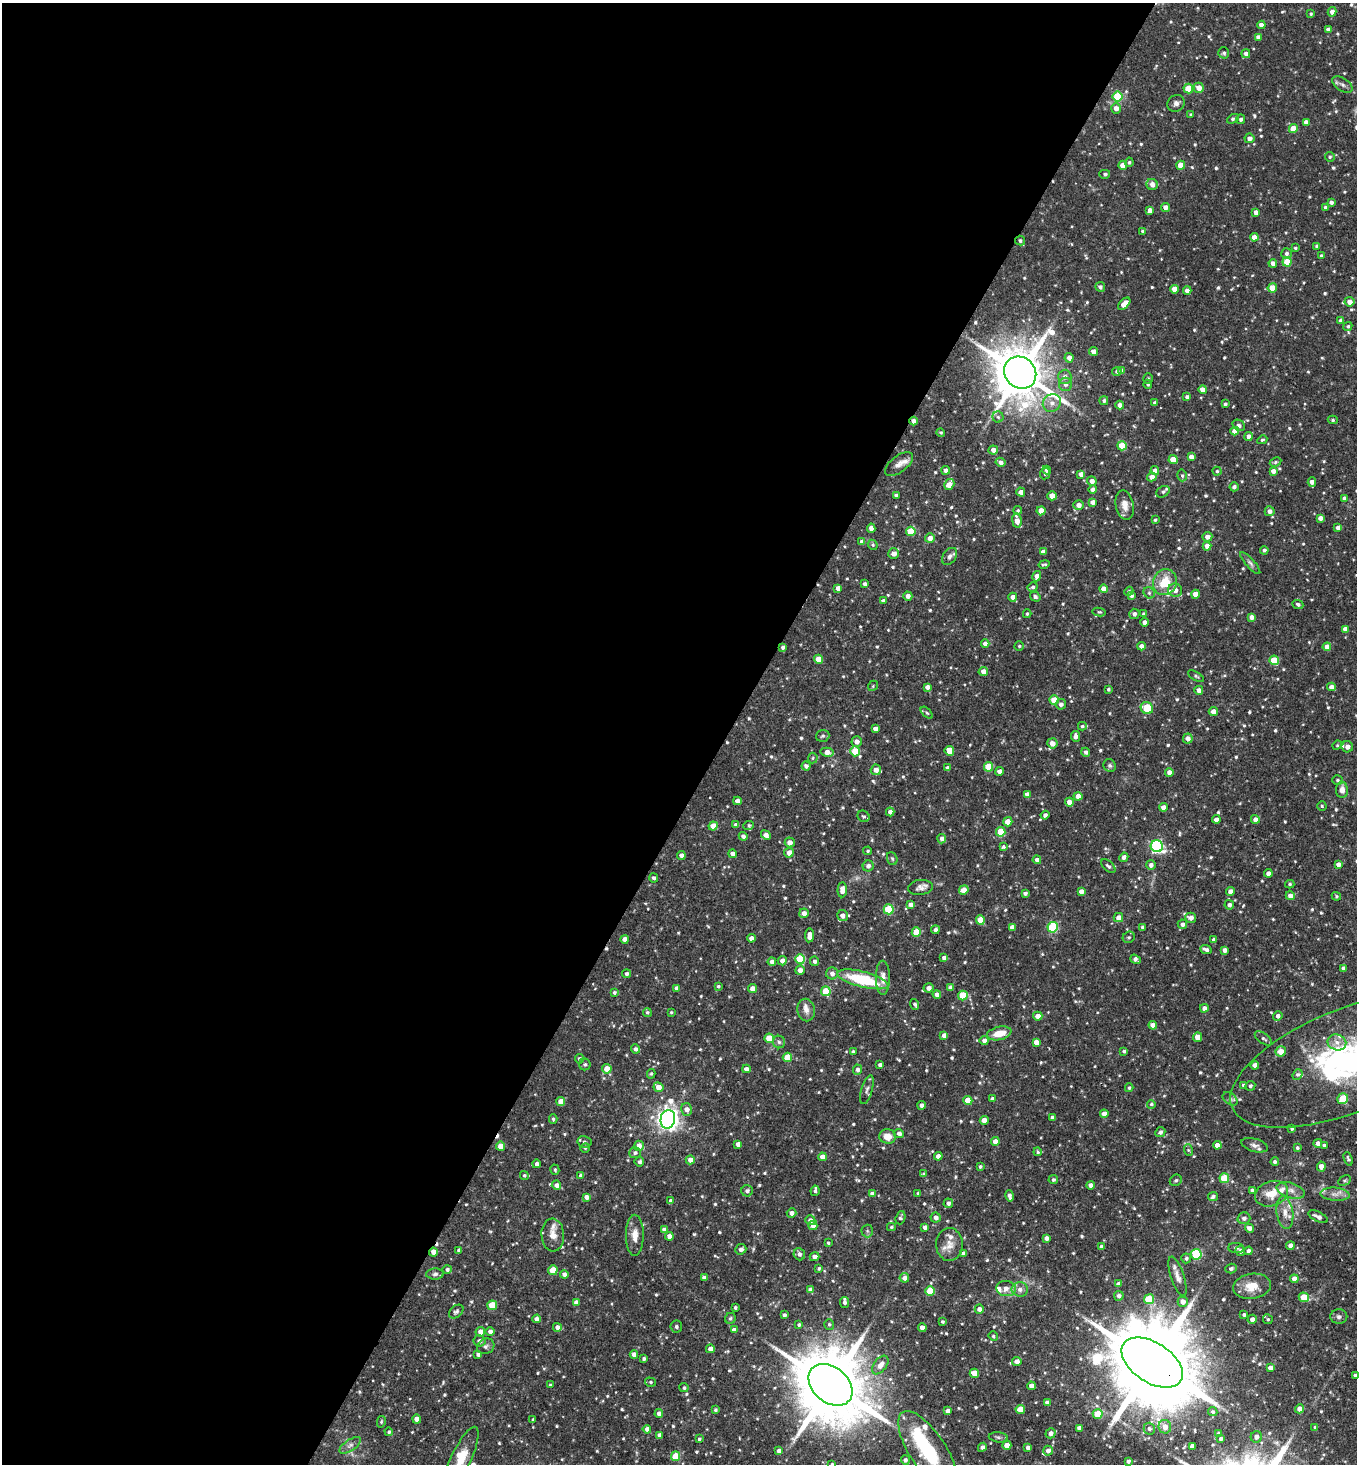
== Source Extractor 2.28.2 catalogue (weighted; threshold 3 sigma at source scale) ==
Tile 5 of 4 x 4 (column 1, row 2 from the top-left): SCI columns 291-1645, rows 2927-4388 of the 5861 x 5853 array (HDU 1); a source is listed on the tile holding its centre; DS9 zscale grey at full resolution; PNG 1359 x 1466 px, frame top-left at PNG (2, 3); each listed source drawn as its Kron ellipse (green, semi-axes under 4 px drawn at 4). Shown black and unused: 54% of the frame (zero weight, under 2 of 3 exposures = <1% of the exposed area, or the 3 px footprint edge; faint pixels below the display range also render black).
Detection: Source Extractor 2.28.2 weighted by HDU 2 'WHT'; one run over the whole footprint, this tile lists its part. Background 0.0914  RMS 0.0057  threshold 0.0256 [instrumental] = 3 sigma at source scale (4.5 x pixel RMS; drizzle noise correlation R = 1.50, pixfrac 1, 0.05/0.05 arcsec/px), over >= 5 px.
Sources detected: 775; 2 inside a brighter object's white glare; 3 cosmic-ray / hot-pixel residue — neither listed nor drawn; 12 inside a brighter listed object's ellipse — not listed separately; of the other 758, all 500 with FLUX_AUTO >= 0.783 (the completeness limit of this list) listed and drawn (258 fainter detections not listed), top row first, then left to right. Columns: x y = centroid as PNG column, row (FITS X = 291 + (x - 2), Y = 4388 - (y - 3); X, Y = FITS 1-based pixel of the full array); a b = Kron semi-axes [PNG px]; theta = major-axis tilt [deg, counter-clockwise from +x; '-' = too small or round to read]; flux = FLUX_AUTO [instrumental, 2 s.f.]
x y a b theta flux
1332 12 4 4 - 3.1
1311 14 3 3 - 0.79
1261 25 4 4 - 3.3
1328 29 4 4 - 2.6
1258 37 4 4 - 2.5
1224 53 5 5 - 1.2
1246 54 4 4 - 2.2
1342 85 11 6 -32 2.3
1199 88 5 5 - 4.9
1188 89 5 5 - 12
1118 96 5 5 - 30
1176 103 9 8 - 2.3
1116 108 5 5 - 3.9
1191 114 3 3 - 0.79
1233 119 6 4 26 1.3
1241 119 5 4 - 1.5
1306 122 4 4 - 3.2
1293 129 4 4 - 9.1
1249 138 5 5 - 3.1
1330 157 5 4 - 1.1
1129 162 5 4 - 1
1123 165 4 4 - 6
1181 165 4 4 - 9
1105 174 5 4 - 1.2
1152 184 6 5 - 3.5
1331 202 4 4 - 1.7
1165 207 4 4 - 3
1325 207 4 4 - 1.3
1150 210 4 4 - 2.9
1256 212 4 4 - 2.8
1143 231 3 3 - 1.2
1254 237 4 4 - 4.6
1020 241 5 5 - 1.2
1317 246 4 4 - 1.7
1295 248 4 4 - 0.91
1286 253 5 5 - 1.5
1321 255 3 3 - 0.8
1287 262 4 4 - 13
1273 263 4 4 - 3.3
1100 287 5 4 - 1.5
1272 288 4 4 - 8.3
1174 289 4 4 - 5
1187 290 4 4 - 2.7
1349 302 5 5 - 3.8
1124 304 7 4 46 5.9
1341 321 4 4 - 3.1
1348 326 5 4 - 1
1094 351 4 4 - 3.3
1069 358 5 4 - 3.2
1117 371 5 4 - 1.3
1122 371 4 4 - 3
1020 373 17 15 -44 3200
1065 377 7 6 - 2.7
1148 379 5 4 - 0.91
1065 384 6 6 - 2.2
1148 384 4 4 - 1.2
1203 390 4 4 - 3.6
1187 397 4 4 - 1.6
1104 401 4 4 - 1.3
1052 403 9 8 - 3.7
1155 403 4 3 - 1.4
1225 404 3 3 - 0.97
1120 405 4 4 - 2.8
998 417 5 5 - 1
1333 420 5 4 - 1
914 421 4 4 - 2.2
1239 425 7 5 -33 1.8
1235 431 4 4 - 5.2
941 432 4 4 - 0.87
1249 437 4 4 - 3
1262 440 5 4 - 0.8
1122 446 4 4 - 16
993 450 5 4 - 3.5
1191 457 4 4 - 3.6
1173 459 4 4 - 9.8
1001 462 5 4 - 2.7
1275 462 6 4 28 0.89
899 464 16 8 37 3.8
946 470 4 4 - 2.9
1047 470 4 4 - 1.3
1155 471 4 4 - 3.3
1217 471 4 4 - 0.87
1273 471 4 4 - 3.5
1045 474 5 5 - 1.1
1081 474 4 4 - 3.5
1182 475 6 4 -76 1
1152 477 5 4 - 4.3
1092 481 5 4 - 3.2
1312 482 5 4 - 3.1
949 484 6 4 58 6.2
1234 487 4 4 - 1.7
1093 490 4 4 - 2.9
1021 492 4 4 - 3.5
1163 492 7 5 33 1.4
896 495 4 3 - 1.7
1052 496 4 4 - 8
1345 498 4 4 - 2.6
1093 502 4 4 - 3
1079 505 5 5 - 3.2
1125 505 15 9 -79 4.7
1018 510 4 4 - 0.84
1041 511 4 4 - 7.6
1270 511 5 5 - 2.6
1320 518 4 4 - 2.8
1155 520 4 3 - 0.92
1017 521 7 5 -79 5
871 528 5 4 - 3.3
1338 528 4 4 - 2.8
911 531 5 5 - 18
1207 537 5 5 - 3.4
930 538 5 5 - 3.5
862 542 4 4 - 2.8
873 545 5 4 - 0.98
1207 546 4 4 - 3.7
1264 550 4 4 - 1.3
1043 552 4 4 - 2.7
894 553 5 5 - 3.5
950 556 9 6 53 2
1250 563 14 4 -48 1.8
1044 564 5 3 - 0.93
1037 576 5 4 - 3.7
1165 582 13 11 67 15
865 584 4 4 - 1.9
1033 587 5 4 - 1.4
838 588 4 4 - 2.9
1104 589 4 4 - 4.4
1175 590 7 6 - 4.5
1129 591 5 4 - 0.97
1149 593 6 5 - 1.1
1195 594 4 4 - 6.9
1131 595 4 4 - 1.8
908 596 4 4 - 2.9
1013 597 4 4 - 3.3
1035 597 5 4 - 1.2
883 601 4 4 - 2.3
1298 604 5 4 - 1.2
1099 612 6 4 -10 0.95
1027 614 4 3 - 0.88
1134 614 5 5 - 2
1143 614 4 4 - 1.1
1251 617 4 4 - 2.6
1144 622 4 4 - 2.5
1345 629 4 4 - 4
985 644 4 4 - 3.5
1019 646 4 4 - 0.79
1141 646 4 4 - 3.2
783 647 4 3 - 1.6
1327 647 4 4 - 4.5
818 659 4 4 - 9.3
1274 660 5 5 - 19
983 671 5 4 - 3.5
1196 676 9 4 -31 0.95
873 686 5 4 - 0.82
927 687 4 4 - 2.7
1331 687 4 4 - 3.7
1108 689 3 3 - 0.94
1199 690 4 4 - 3.5
1054 700 5 4 - 11
1061 704 5 5 - 2.3
1147 708 6 5 - 26
1213 712 4 4 - 4.2
927 713 7 4 -44 0.9
1082 726 4 3 - 0.8
875 729 4 4 - 3.2
823 736 7 6 - 1.3
1075 736 5 4 - 2.3
1188 738 5 4 - 3
857 742 5 5 - 3.2
1052 743 5 5 - 4.8
1337 745 5 4 - 0.79
1347 747 5 5 - 3.4
855 751 5 4 - 13
949 751 5 4 - 9
827 752 7 4 -13 4.3
1086 752 4 4 - 1.6
813 758 5 5 - 0.85
806 766 4 4 - 2
1110 766 7 6 - 1.3
988 767 5 4 - 16
948 768 4 4 - 2.3
876 770 5 5 - 3.6
999 771 4 4 - 2.6
1169 772 4 4 - 3.4
1338 780 5 5 - 1
1342 790 8 6 -89 4.2
1027 794 4 4 - 3.4
1078 796 4 4 - 4.2
737 801 4 4 - 3.1
1069 802 4 4 - 4.1
1322 806 4 4 - 0.83
1163 807 4 4 - 3.9
890 812 4 4 - 2.6
1045 815 4 4 - 2
863 816 6 5 - 1.1
1216 819 4 4 - 2.6
1255 819 4 4 - 3.1
1008 822 4 4 - 7.7
736 825 4 4 - 2.5
749 825 5 4 - 0.92
713 826 4 4 - 6.8
1001 832 5 4 - 16
766 835 5 4 - 3.6
743 836 4 4 - 1.8
942 839 5 4 - 3.2
790 842 5 5 - 3.8
1157 846 6 6 - 95
1003 847 3 3 - 1.8
868 851 4 4 - 0.84
789 853 5 5 - 3.8
732 854 4 4 - 2.8
681 855 4 4 - 3
1124 857 5 4 - 2.2
892 859 7 5 -69 0.92
1037 860 4 4 - 2.6
1338 864 4 4 - 3.2
1151 865 5 5 - 2.4
868 866 5 5 - 2.1
1108 866 9 5 -43 1.4
1268 873 4 4 - 3
654 878 4 4 - 1.6
1290 884 5 4 - 0.86
920 887 12 7 6 2.8
842 890 7 4 87 4.2
964 890 5 4 - 5.1
1081 891 4 4 - 3.5
1230 891 4 4 - 4
1025 893 4 3 - 1.6
1290 896 4 4 - 3.4
1336 896 4 4 - 0.84
911 905 4 4 - 3.1
1229 905 5 4 - 2.1
889 909 5 5 - 31
804 913 5 4 - 3.7
842 916 5 5 - 3.4
1118 917 5 4 - 3.4
1191 918 5 5 - 3.2
980 920 4 4 - 9
1182 924 5 4 - 1.9
1012 927 4 4 - 2.8
1053 927 5 5 - 41
1143 927 4 3 - 1.6
935 930 4 4 - 2.3
916 932 4 4 - 13
809 935 7 4 84 5
1129 937 6 5 - 1.1
751 938 4 4 - 3.2
625 939 4 4 - 5.1
1214 940 4 3 - 1.6
1206 950 6 4 -24 2
1225 950 4 4 - 2.5
944 958 4 4 - 2.5
800 959 5 5 - 28
1135 959 6 4 -38 1.8
782 961 5 4 - 2.7
814 961 5 4 - 1.6
772 962 4 4 - 3
1344 968 4 4 - 2.5
800 970 5 4 - 3.1
832 973 6 6 - 2.7
627 974 4 4 - 1.7
883 978 17 7 -89 4.8
863 979 26 7 -14 31
718 986 4 3 - 0.9
676 988 4 4 - 2.1
929 988 5 4 - 3.1
951 988 4 4 - 3.2
752 989 4 4 - 3.7
826 991 5 4 - 18
614 992 4 3 - 1.1
937 995 4 4 - 2.5
963 995 5 4 - 19
915 1004 5 4 - 1.3
1204 1008 4 4 - 3.1
806 1010 11 9 -80 3.3
647 1012 4 4 - 0.99
671 1012 4 3 - 0.78
1038 1016 4 4 - 4.1
1278 1016 5 4 - 2
1153 1025 4 4 - 4
999 1033 12 6 13 8.3
944 1035 4 4 - 2.6
1198 1037 5 4 - 6
769 1038 4 4 - 12
1263 1038 10 5 -35 1.6
984 1041 4 4 - 2.4
779 1042 6 6 - 1.3
1036 1042 4 4 - 4.4
1337 1042 9 8 - 4.1
636 1049 4 4 - 2.3
1124 1051 3 3 - 1.1
1281 1051 5 5 - 6
853 1052 3 3 - 1.3
787 1057 5 4 - 14
579 1059 5 4 - 1.4
1347 1061 124 51 22 200
585 1064 6 5 - 1.1
880 1065 4 4 - 2.1
1255 1065 4 4 - 2.1
607 1069 4 4 - 8.7
746 1069 4 4 - 3.4
857 1070 5 4 - 2.3
651 1074 5 4 - 0.81
1298 1074 6 4 49 1.2
1244 1085 4 4 - 1.6
1250 1086 5 4 - 1.2
658 1087 5 4 - 5.6
1129 1088 4 3 - 0.92
867 1090 15 5 73 2
992 1099 4 3 - 1.5
1230 1099 8 5 -36 1.5
1343 1099 5 5 - 16
968 1100 4 4 - 11
561 1101 4 4 - 6.5
1151 1104 4 4 - 0.97
922 1105 4 4 - 2.5
687 1110 6 5 - 4
1104 1114 4 4 - 3.6
1053 1118 4 4 - 2.5
553 1119 5 4 - 0.84
668 1119 9 7 77 380
984 1120 4 4 - 4.3
1292 1128 4 3 - 1.2
1160 1132 5 5 - 1.8
899 1133 5 4 - 2.2
887 1136 8 7 - 5.9
995 1141 4 4 - 4.5
584 1142 7 6 - 1.6
1318 1143 4 4 - 2.5
738 1144 4 4 - 3.3
1217 1145 4 4 - 4
1255 1145 14 6 -15 2.5
500 1146 4 4 - 6.5
639 1146 5 5 - 4.1
1324 1146 4 3 - 1.5
585 1148 5 5 - 0.8
1297 1148 4 4 - 1.1
1188 1150 6 3 -70 0.8
1038 1152 4 4 - 0.99
635 1153 6 5 - 1.5
938 1156 4 4 - 3
822 1157 4 4 - 6
1348 1159 7 4 -70 1.1
690 1160 4 4 - 3.5
639 1162 5 5 - 1.5
1275 1162 4 4 - 1.4
536 1164 4 4 - 1.9
980 1166 3 3 - 0.93
1321 1167 5 4 - 4.2
555 1170 5 4 - 0.87
924 1174 4 4 - 0.93
524 1175 5 4 - 0.88
581 1176 4 4 - 2.9
1224 1178 5 5 - 22
1053 1180 4 4 - 1.2
1176 1180 6 5 - 1
1345 1180 7 4 29 0.94
556 1185 5 4 - 2.6
1090 1185 4 4 - 3.4
1252 1190 4 4 - 2.2
1291 1190 14 7 -17 3.7
747 1191 6 5 - 2
815 1191 5 4 - 1.5
918 1193 3 3 - 0.96
872 1194 4 4 - 2.7
1271 1194 17 12 20 9.9
1335 1194 14 6 -4 3.4
1009 1196 6 3 -78 1.8
1213 1196 5 4 - 1.6
586 1197 4 4 - 3.2
671 1201 4 4 - 2.1
948 1203 5 4 - 1.9
1285 1212 16 8 -82 5.5
791 1213 5 5 - 2.7
1318 1217 10 5 -26 2.6
900 1218 7 5 70 1.2
936 1218 5 5 - 2.5
1244 1218 6 6 - 2.3
810 1220 5 4 - 2.4
813 1225 5 4 - 3.8
891 1227 4 4 - 0.8
925 1227 4 4 - 2.4
1249 1228 4 4 - 3
664 1229 4 3 - 1.6
867 1231 6 6 - 1
553 1235 16 11 -86 5.6
635 1235 20 9 90 5.7
669 1236 4 4 - 3.4
1047 1238 4 4 - 2.6
828 1243 4 3 - 0.8
949 1245 16 13 -88 6.5
1290 1246 4 4 - 3.7
1102 1247 4 4 - 3.2
1236 1248 8 5 -2 1.1
741 1249 6 5 - 2.2
459 1250 4 4 - 1.7
1240 1251 5 4 - 2.3
1249 1251 4 4 - 2.6
433 1252 4 4 - 4.3
964 1253 4 4 - 3.3
799 1254 6 5 - 2
1196 1254 5 5 - 37
814 1257 5 4 - 2.7
1186 1258 5 5 - 1.2
819 1268 4 4 - 1
1231 1269 6 4 19 1.2
447 1270 5 4 - 1.4
553 1270 5 4 - 13
435 1274 9 5 3 1.6
564 1274 4 4 - 2.1
1177 1276 20 6 -72 4.1
704 1278 4 4 - 2.9
904 1278 5 4 - 3.1
1294 1279 4 4 - 4.5
1118 1284 4 4 - 2.4
1252 1286 19 12 9 9.7
1006 1288 10 7 -7 4.2
1020 1289 8 7 - 2.9
810 1290 4 4 - 3.4
930 1291 5 4 - 15
1119 1296 5 5 - 1.8
1304 1297 5 4 - 9.9
1149 1299 5 5 - 22
576 1302 4 4 - 3.1
1183 1302 5 5 - 3.6
844 1303 5 4 - 1.9
492 1305 5 4 - 18
735 1308 3 3 - 1
979 1309 4 4 - 2.5
456 1312 8 5 40 1.4
784 1315 4 3 - 1.4
1244 1315 4 3 - 1.3
1339 1317 8 7 - 1.9
730 1318 6 5 - 1.2
537 1319 4 4 - 3
1252 1319 4 4 - 2.8
1268 1319 5 5 - 0.89
942 1322 4 3 - 0.99
829 1324 5 5 - 0.97
799 1325 4 4 - 0.95
557 1327 4 4 - 3.2
676 1327 6 6 - 1.3
922 1328 4 4 - 3.2
734 1330 4 4 - 3.2
490 1331 4 4 - 2.3
480 1332 5 4 - 4.1
993 1336 5 4 - 1
479 1341 6 5 - 2.3
486 1346 9 7 26 1.8
710 1349 4 4 - 3.2
478 1354 4 4 - 1.7
634 1354 4 4 - 3.2
644 1359 4 3 - 1.3
1017 1362 5 4 - 3.4
1152 1363 34 20 -33 11000
880 1365 11 6 52 5.3
1270 1368 4 4 - 3.5
974 1373 5 4 - 9.5
1355 1375 3 3 - 1.1
650 1382 5 4 - 0.93
550 1385 3 3 - 0.82
831 1385 24 18 -40 6600
1031 1386 4 4 - 4.1
684 1388 5 4 - 1
1047 1403 4 4 - 3.2
1020 1409 4 4 - 8.6
1299 1409 4 4 - 3.9
715 1410 3 3 - 1
948 1411 4 4 - 3.3
1213 1412 5 4 - 1.2
659 1413 4 4 - 2.8
1098 1414 5 4 - 16
417 1419 4 4 - 5
533 1420 3 3 - 0.86
381 1422 6 4 76 0.79
1165 1427 7 6 - 3.9
1315 1427 4 3 - 0.99
1079 1428 4 4 - 2.5
647 1429 4 4 - 2.9
1149 1429 6 5 - 1.3
389 1432 4 4 - 0.94
1050 1433 5 5 - 3.2
1219 1433 3 3 - 1.3
660 1435 4 4 - 2.7
998 1437 9 5 -7 1.4
1256 1437 6 5 - 2.3
699 1439 3 3 - 1
1221 1439 4 3 - 1.5
350 1445 12 5 34 2.2
1007 1445 4 4 - 6.2
1192 1446 4 4 - 2.6
982 1447 5 4 - 2
1028 1448 4 4 - 2.9
779 1451 4 4 - 2.3
928 1451 46 18 -56 40
1048 1451 5 4 - 3.3
675 1456 5 4 - 15
461 1459 36 10 65 13
905 1460 5 4 - 1.4
1128 1461 4 3 - 1.5
832 1464 3 3 - 0.96
Overlapping masked pixels (flux is a lower limit): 6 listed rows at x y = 1020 241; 914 421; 783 647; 1347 1061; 433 1252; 1152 1363
Isophote crosses this tile's border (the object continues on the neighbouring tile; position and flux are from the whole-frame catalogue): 5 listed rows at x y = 1347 1061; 1355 1375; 928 1451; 461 1459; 832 1464